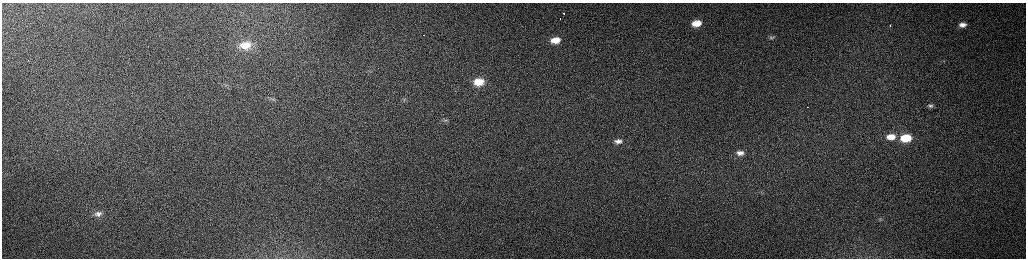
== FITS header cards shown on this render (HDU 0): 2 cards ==
NAXIS1  =                 2048 /fastest changing axis
NAXIS2  =                  512 /next to fastest changing axis

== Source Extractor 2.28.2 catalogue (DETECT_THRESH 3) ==
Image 2048 x 512 px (HDU 0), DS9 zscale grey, zoomed out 1/2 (1 PNG px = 2 x 2 image px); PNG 1028 x 260 px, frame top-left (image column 1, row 511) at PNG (2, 3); no overlay
Background 163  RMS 1.5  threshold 4.51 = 3 sigma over >= 5 px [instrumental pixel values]
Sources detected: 22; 1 cannot appear on this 1/2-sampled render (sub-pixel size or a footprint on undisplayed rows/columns) and is not listed; the other 21 listed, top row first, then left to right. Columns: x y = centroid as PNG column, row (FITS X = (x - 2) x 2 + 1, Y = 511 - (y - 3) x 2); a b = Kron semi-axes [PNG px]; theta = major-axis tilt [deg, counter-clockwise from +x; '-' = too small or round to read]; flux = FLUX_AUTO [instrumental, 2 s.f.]
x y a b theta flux
564 13 2 2 - 930
560 18 2 1 - 310
696 23 10 6 8 5700
963 25 10 6 2 2100
890 26 2 2 - 540
424 35 2 1 - 350
771 37 6 6 - 850
555 40 9 5 7 3900
245 45 14 10 6 6400
28 60 2 1 - 240
479 82 12 8 7 7500
227 85 7 2 -3 330
272 99 8 5 -7 760
930 106 7 4 2 740
807 107 2 1 - 280
445 120 10 5 12 1000
891 137 8 5 0 3600
906 138 8 5 4 11000
618 141 8 5 4 1500
740 153 8 5 5 1800
98 214 11 6 6 1600
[1 sub-pixel or undisplayed-footprint detection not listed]